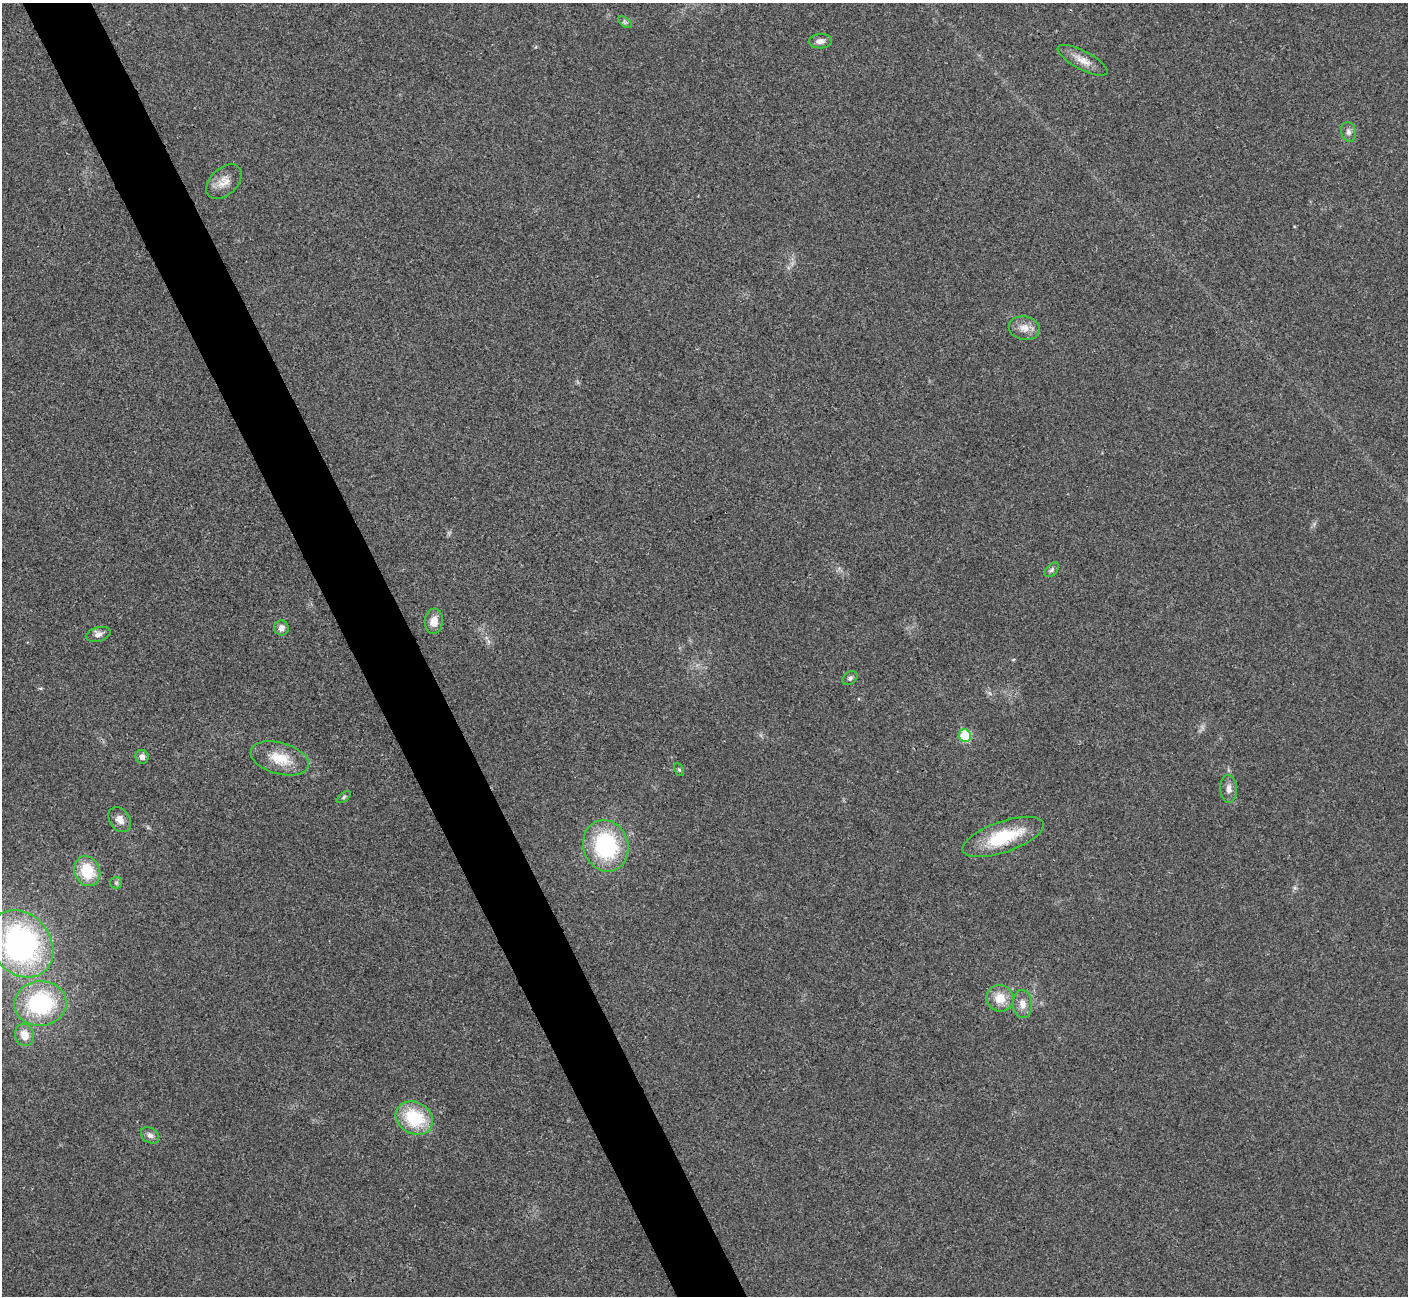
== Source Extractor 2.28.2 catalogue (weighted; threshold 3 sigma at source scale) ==
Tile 11 of 4 x 4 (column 3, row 3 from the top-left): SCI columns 2815-4220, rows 1460-2753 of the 5634 x 5628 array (HDU 1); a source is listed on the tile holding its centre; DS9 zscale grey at full resolution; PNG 1410 x 1298 px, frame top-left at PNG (2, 3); each listed source drawn as its Kron ellipse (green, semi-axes under 4 px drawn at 4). Shown black and unused: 5% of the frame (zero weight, under 3 of 4 exposures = <1% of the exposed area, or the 3 px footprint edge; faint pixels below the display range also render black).
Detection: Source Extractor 2.28.2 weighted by HDU 2 'WHT'; one run over the whole footprint, this tile lists its part. Background 0.0215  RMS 0.0053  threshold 0.0237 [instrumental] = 3 sigma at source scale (4.5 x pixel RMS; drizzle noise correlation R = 1.50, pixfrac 1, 0.05/0.05 arcsec/px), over >= 5 px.
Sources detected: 30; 1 inside a brighter object's white glare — neither listed nor drawn; the other 29 listed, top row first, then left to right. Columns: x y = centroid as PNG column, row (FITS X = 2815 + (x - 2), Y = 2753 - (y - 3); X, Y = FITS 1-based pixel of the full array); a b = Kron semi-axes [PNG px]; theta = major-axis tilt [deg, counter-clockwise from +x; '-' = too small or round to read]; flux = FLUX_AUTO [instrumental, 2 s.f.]
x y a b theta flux
625 22 8 4 -37 1
820 41 11 7 3 2.8
1083 60 28 9 -28 6
1348 132 10 7 -77 2.1
224 182 21 13 44 6.5
1024 328 15 12 -11 5
1052 570 9 5 45 1.3
434 621 12 9 85 5
281 628 7 7 - 3
98 634 12 7 15 2.8
850 678 8 6 38 1.3
965 736 6 6 - 25
142 757 7 6 - 2.3
280 758 30 15 -16 13
679 769 7 4 -62 0.78
1229 789 14 8 -88 2.9
344 797 8 4 36 0.9
120 820 14 10 -56 4
1003 837 42 15 19 27
606 846 26 22 -73 51
87 871 15 12 -69 17
116 883 6 5 - 0.97
21 944 36 29 -51 120
1000 998 13 13 - 8.3
40 1003 26 22 4 53
1022 1004 14 9 -88 4.5
24 1035 11 9 -75 6.7
414 1118 19 15 -29 27
150 1135 10 7 -33 2.3